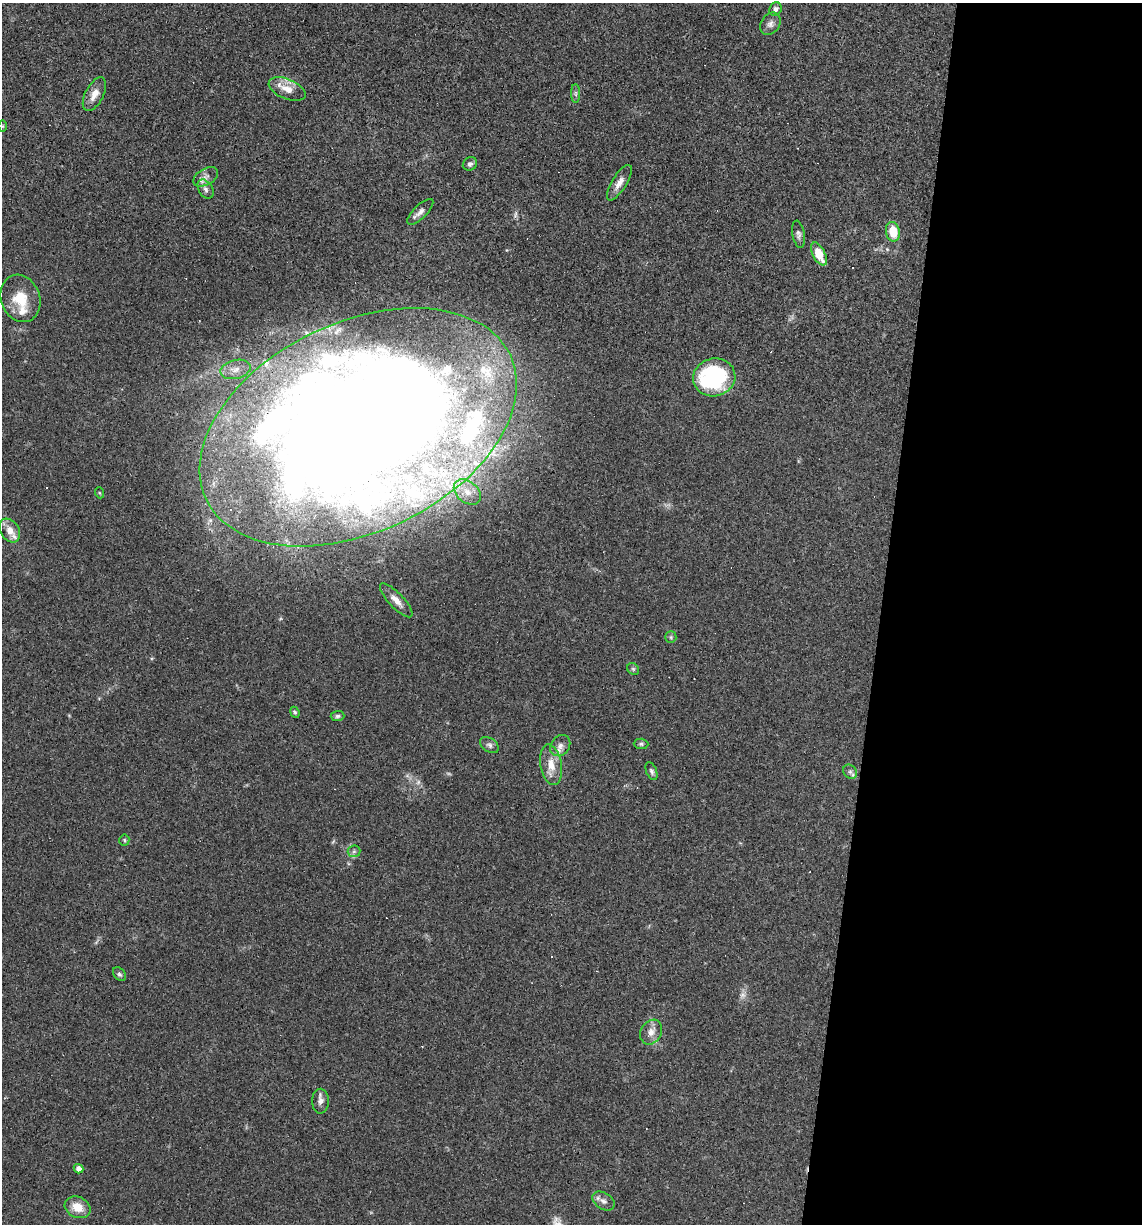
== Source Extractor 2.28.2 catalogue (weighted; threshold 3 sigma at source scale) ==
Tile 12 of 4 x 4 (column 4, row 3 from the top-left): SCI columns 3536-4675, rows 1223-2444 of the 4907 x 4887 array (HDU 1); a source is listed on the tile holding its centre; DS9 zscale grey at full resolution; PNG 1144 x 1226 px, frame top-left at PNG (2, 3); each listed source drawn as its Kron ellipse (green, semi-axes under 4 px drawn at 4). Shown black and unused: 23% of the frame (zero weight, under 3 of 4 exposures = <1% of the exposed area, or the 3 px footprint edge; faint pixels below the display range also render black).
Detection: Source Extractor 2.28.2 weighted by HDU 2 'WHT'; one run over the whole footprint, this tile lists its part. Background 0.0581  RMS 0.0048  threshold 0.0217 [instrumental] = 3 sigma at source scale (4.5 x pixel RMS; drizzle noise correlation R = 1.50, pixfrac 1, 0.05/0.05 arcsec/px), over >= 5 px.
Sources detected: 61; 2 too faint to see at this stretch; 2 inside a brighter object's white glare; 8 cosmic-ray / hot-pixel residue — neither listed nor drawn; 9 inside a brighter listed object's ellipse — not listed separately; the other 40 listed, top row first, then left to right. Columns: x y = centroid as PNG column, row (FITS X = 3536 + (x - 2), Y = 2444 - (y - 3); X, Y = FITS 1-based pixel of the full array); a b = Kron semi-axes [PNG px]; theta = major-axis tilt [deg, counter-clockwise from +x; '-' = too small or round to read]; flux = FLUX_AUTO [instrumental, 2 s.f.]
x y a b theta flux
775 9 7 6 - 1.7
770 24 12 9 54 2.3
287 89 19 10 -23 6.2
94 94 18 9 63 4.9
576 94 9 4 -90 1.1
2 126 6 4 90 0.56
470 164 7 6 - 1.4
206 177 13 8 29 3
619 183 20 7 58 3.9
206 189 10 7 -59 2.3
420 212 17 6 45 2.5
893 232 10 7 -78 11
798 234 13 6 -80 1.7
819 254 12 6 -62 9.6
20 298 24 19 -70 13
236 369 15 9 14 4.5
714 377 21 19 14 54
358 427 168 104 25 1400
467 492 15 10 -40 5.9
100 493 5 3 - 0.43
10 530 13 9 -56 5.5
396 600 22 7 -46 4.3
671 637 6 5 - 0.9
633 669 6 5 - 0.86
295 712 6 4 -66 0.75
337 716 7 5 2 0.96
641 744 7 5 -1 0.97
489 745 10 7 -34 1.6
560 746 11 9 53 2.8
551 765 20 10 -81 6.6
651 771 9 5 -67 1.2
850 772 8 6 -45 1.3
124 840 5 5 - 0.65
354 851 6 6 - 1.1
119 974 8 5 -51 1
651 1032 13 10 59 4
320 1101 12 8 -90 2.6
78 1169 5 4 - 2.4
603 1201 12 8 -32 2.4
78 1207 13 10 -25 7.5
Overlapping masked pixels (flux is a lower limit): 1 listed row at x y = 358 427